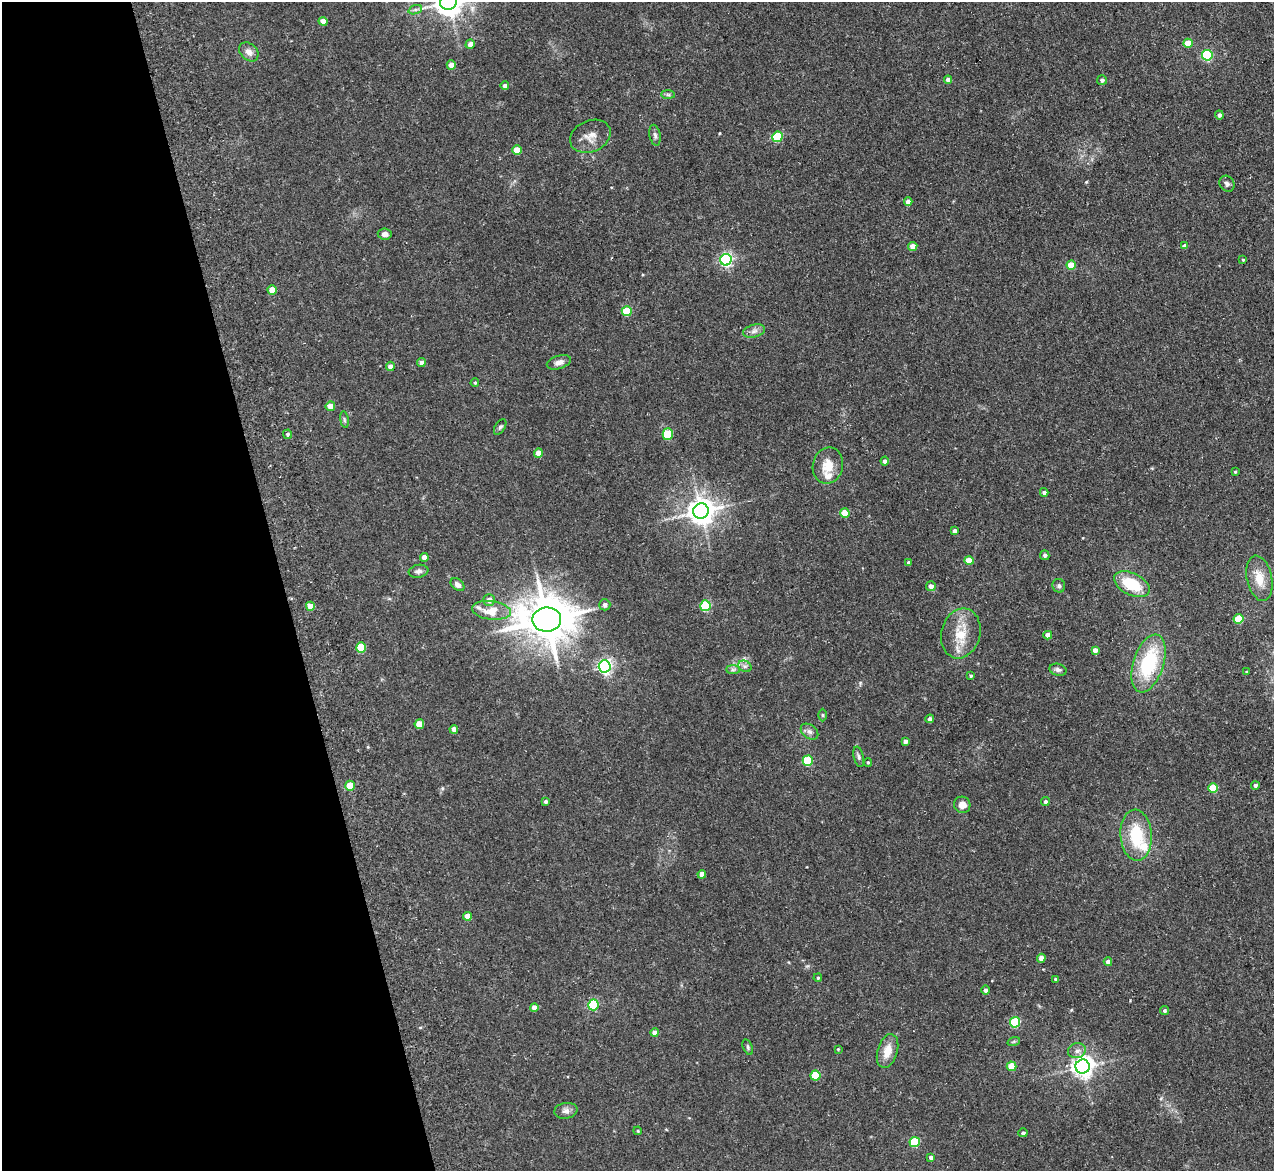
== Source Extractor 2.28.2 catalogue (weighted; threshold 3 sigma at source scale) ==
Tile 5 of 4 x 4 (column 1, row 2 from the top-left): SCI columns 7-1278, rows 2471-3639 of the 5154 x 5095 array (HDU 1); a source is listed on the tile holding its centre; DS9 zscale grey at full resolution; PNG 1276 x 1173 px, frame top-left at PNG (2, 2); each listed source drawn as its Kron ellipse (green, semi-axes under 4 px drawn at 4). Shown black and unused: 22% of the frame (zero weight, under 3 of 5 exposures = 3% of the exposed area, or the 3 px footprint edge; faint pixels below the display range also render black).
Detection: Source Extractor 2.28.2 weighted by HDU 2 'WHT'; one run over the whole footprint, this tile lists its part. Background 0.0273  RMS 0.005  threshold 0.0226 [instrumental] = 3 sigma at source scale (4.5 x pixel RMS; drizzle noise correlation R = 1.50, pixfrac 1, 0.05/0.05 arcsec/px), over >= 5 px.
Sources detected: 116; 2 inside a brighter listed object's ellipse — not listed separately; the other 114 listed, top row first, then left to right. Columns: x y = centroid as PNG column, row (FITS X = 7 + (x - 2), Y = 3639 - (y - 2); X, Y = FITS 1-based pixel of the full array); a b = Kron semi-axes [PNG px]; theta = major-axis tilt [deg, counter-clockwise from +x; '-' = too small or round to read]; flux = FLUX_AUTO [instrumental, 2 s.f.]
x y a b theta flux
448 2 8 8 - 670
415 10 7 4 19 1.1
323 21 4 4 - 4.1
1188 43 4 4 - 8.2
470 44 5 4 - 3.1
249 52 11 8 -43 3.1
1207 55 5 5 - 47
451 65 4 4 - 3.7
948 80 4 4 - 3.2
1102 80 5 4 - 1.5
505 86 4 4 - 1.9
668 95 7 4 -1 1
1219 115 4 4 - 1.6
655 135 10 5 -79 1.4
590 136 21 15 24 6.2
777 137 5 5 - 33
517 150 5 4 - 9.4
1227 184 8 7 - 1.5
908 201 4 4 - 3.5
385 234 7 5 -7 2.3
913 246 4 4 - 5.2
1185 246 4 4 - 2.4
726 260 6 6 - 100
1243 260 4 3 - 0.52
1071 265 4 4 - 10
272 290 5 4 - 7.6
627 311 5 5 - 18
754 331 11 6 16 2.3
421 362 4 4 - 2.6
559 362 12 6 17 2.8
390 366 4 4 - 2.4
475 383 4 3 - 0.59
330 406 5 4 - 5.5
344 420 8 4 -81 0.85
500 427 9 5 57 1
288 434 5 4 - 0.9
668 434 6 5 - 23
538 453 4 4 - 5.5
885 461 4 4 - 1.7
828 466 18 15 77 8.4
1235 472 3 3 - 0.62
1044 492 4 3 - 1.2
701 511 8 7 - 590
845 513 4 4 - 9.6
955 531 4 3 - 1.7
1045 555 5 4 - 1.4
424 557 4 4 - 3.7
969 561 4 4 - 7.5
908 563 4 4 - 0.86
419 571 10 6 9 1.8
1259 578 23 12 -78 9.3
1132 584 19 11 -26 18
457 585 8 5 -40 2
931 586 5 4 - 2.8
1059 586 7 6 - 1.2
489 600 6 5 - 3.6
605 605 6 5 - 1.6
310 606 4 4 - 5.1
705 606 5 5 - 32
491 610 19 9 -7 12
547 619 14 12 2 2100
1239 619 5 5 - 16
961 633 25 19 74 13
1048 635 4 4 - 3.9
361 647 5 5 - 17
1095 650 4 4 - 2.7
1148 663 30 15 72 35
605 666 6 6 - 130
745 666 7 5 -28 1.3
733 670 7 4 0 1
1058 670 8 6 -14 1.6
1246 672 3 2 - 0.34
971 676 4 3 - 0.64
823 715 6 4 -89 0.61
930 719 4 4 - 1.6
419 724 5 4 - 9.4
454 729 4 4 - 3.5
809 732 10 6 -38 1.8
905 741 4 4 - 2.2
859 757 10 5 -76 1.3
808 761 5 5 - 25
868 762 4 3 - 0.54
1255 785 4 4 - 1.1
350 786 5 4 - 10
1213 788 5 4 - 14
546 802 4 4 - 0.98
1045 802 4 4 - 1.4
962 805 8 8 - 4.1
1136 835 25 15 -86 22
702 874 4 4 - 3.4
467 916 4 4 - 5.8
1041 958 4 4 - 4.9
1108 962 4 4 - 2.6
818 978 4 3 - 0.6
1056 979 3 3 - 0.95
985 990 4 4 - 1.2
593 1005 5 5 - 44
534 1007 4 4 - 3.1
1165 1011 4 4 - 0.95
1015 1022 5 5 - 33
655 1033 4 4 - 3.5
1014 1041 6 4 19 0.73
748 1047 8 4 -70 0.89
838 1049 4 3 - 0.42
888 1051 17 10 73 6.5
1077 1051 9 7 16 2.3
1011 1066 5 5 - 13
1083 1067 7 7 - 330
815 1075 5 5 - 19
566 1111 12 8 9 2.3
638 1131 4 3 - 0.46
1023 1133 4 4 - 1.3
915 1142 5 5 - 25
931 1158 4 4 - 1.9
Isophote crosses this tile's border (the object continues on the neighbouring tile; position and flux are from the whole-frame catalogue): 1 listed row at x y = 448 2